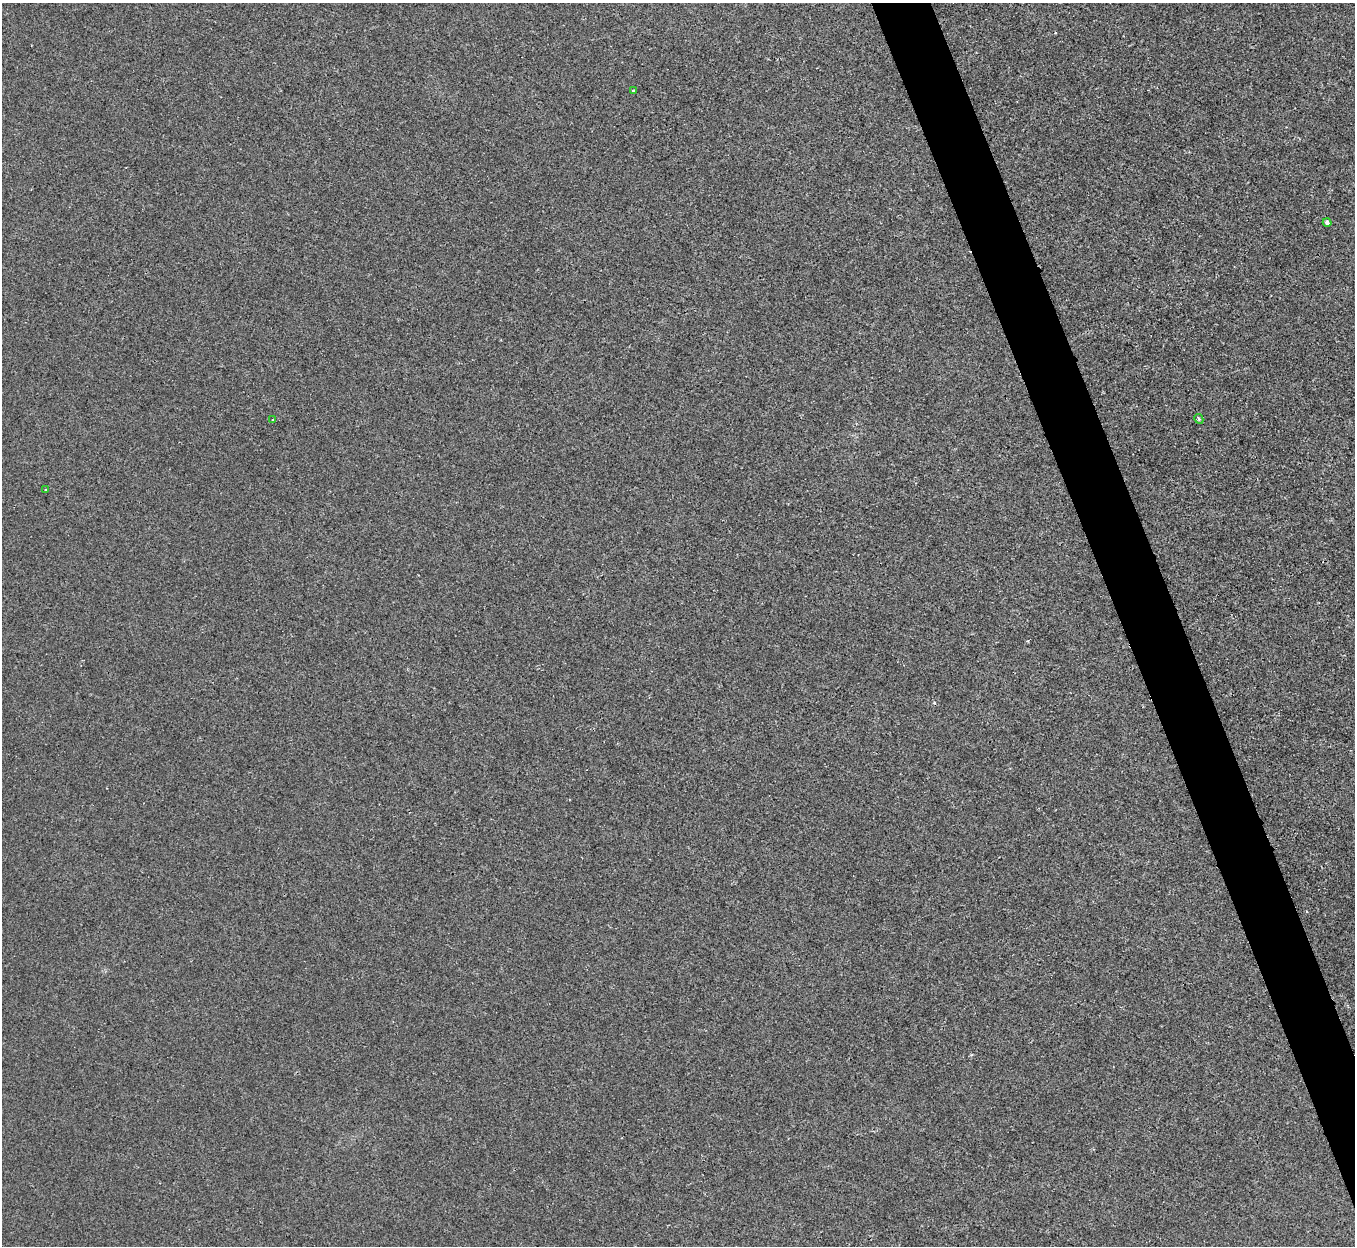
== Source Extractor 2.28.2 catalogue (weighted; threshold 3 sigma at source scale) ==
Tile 6 of 4 x 4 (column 2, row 2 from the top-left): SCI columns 1355-2707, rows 2637-3880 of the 5414 x 5400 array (HDU 1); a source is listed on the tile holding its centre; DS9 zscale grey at full resolution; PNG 1357 x 1248 px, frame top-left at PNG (2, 3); each listed source drawn as its Kron ellipse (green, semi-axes under 4 px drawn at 4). Shown black and unused: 4% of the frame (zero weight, under 2 of 3 exposures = <1% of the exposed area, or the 3 px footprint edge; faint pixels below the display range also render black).
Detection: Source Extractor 2.28.2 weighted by HDU 2 'WHT'; one run over the whole footprint, this tile lists its part. Background 6.58e-04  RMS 0.0034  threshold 0.0152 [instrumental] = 3 sigma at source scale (4.5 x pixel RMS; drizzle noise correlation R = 1.50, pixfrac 1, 0.05/0.05 arcsec/px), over >= 5 px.
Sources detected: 6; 1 cosmic-ray / hot-pixel residue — neither listed nor drawn; the other 5 listed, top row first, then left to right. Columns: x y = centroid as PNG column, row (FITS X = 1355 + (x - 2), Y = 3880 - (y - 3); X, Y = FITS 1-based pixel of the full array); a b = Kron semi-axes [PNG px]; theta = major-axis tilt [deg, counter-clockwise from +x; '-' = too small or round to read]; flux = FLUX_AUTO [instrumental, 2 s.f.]
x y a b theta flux
634 91 3 3 - 0.6
1327 222 4 3 - 1.3
1199 419 5 4 - 0.6
273 420 3 2 - 0.43
46 490 3 2 - 0.44